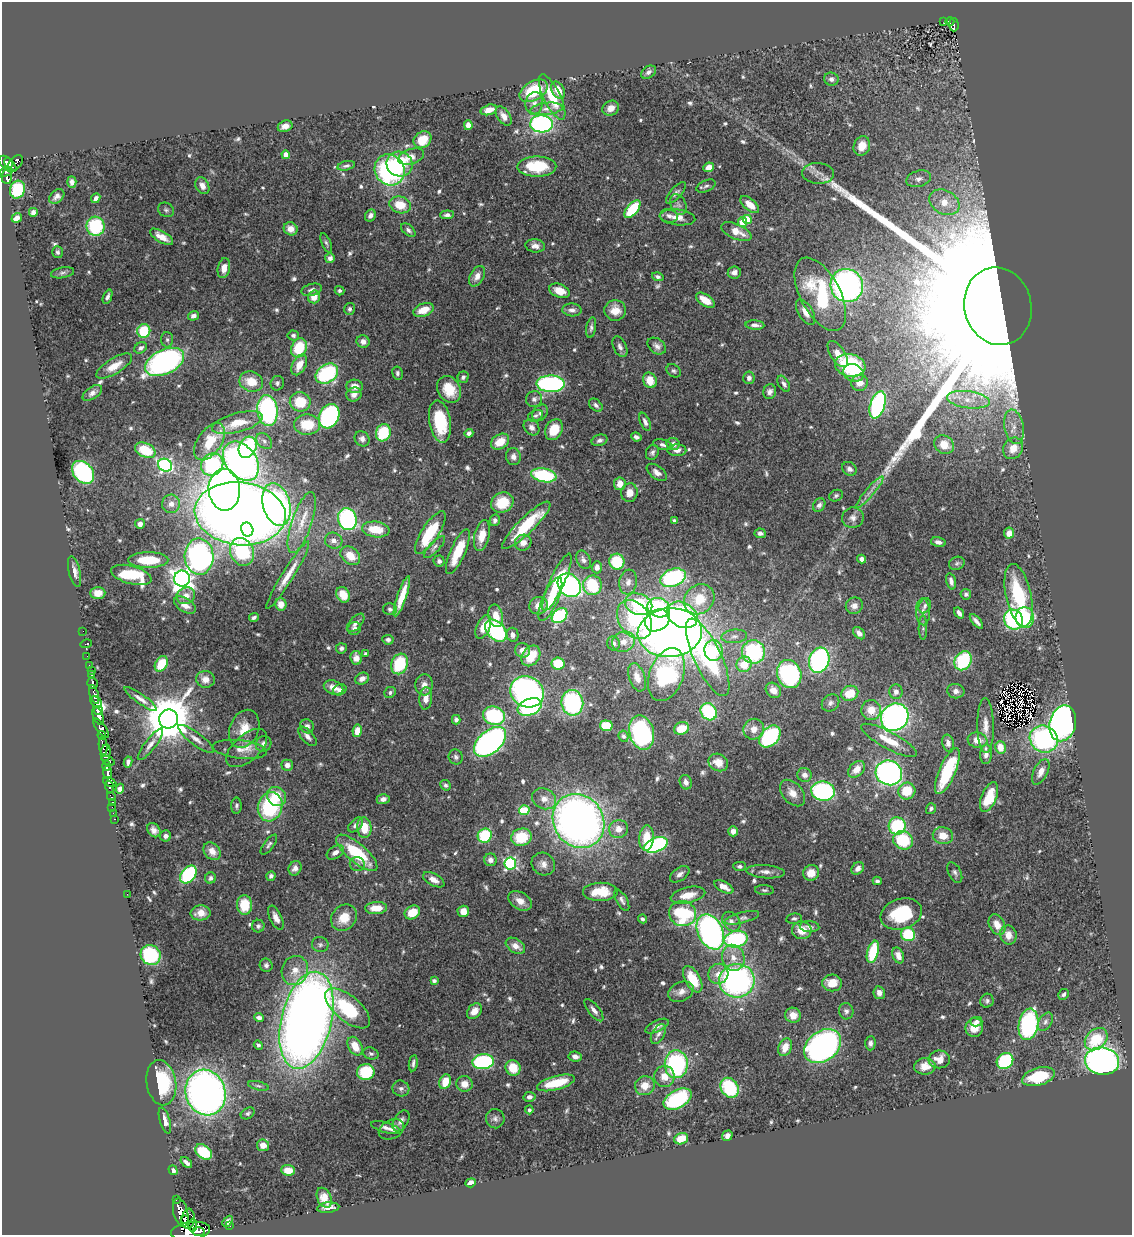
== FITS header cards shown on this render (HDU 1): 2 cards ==
NAXIS1  =                 1130
NAXIS2  =                 1233

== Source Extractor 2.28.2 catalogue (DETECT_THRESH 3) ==
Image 1130 x 1233 px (HDU 1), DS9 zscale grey, 1 PNG px = 1 image px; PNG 1134 x 1237 px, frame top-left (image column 1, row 1233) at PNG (2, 2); each listed source drawn as its Kron ellipse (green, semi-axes under 4 px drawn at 4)
Background 0.88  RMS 0.033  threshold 0.0985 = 3 sigma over >= 5 px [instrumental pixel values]
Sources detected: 688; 2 with non-positive FLUX_AUTO (blend fragments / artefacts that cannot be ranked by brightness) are neither listed nor drawn; of the other 686, the 500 brightest by FLUX_AUTO listed and drawn (186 fainter detections omitted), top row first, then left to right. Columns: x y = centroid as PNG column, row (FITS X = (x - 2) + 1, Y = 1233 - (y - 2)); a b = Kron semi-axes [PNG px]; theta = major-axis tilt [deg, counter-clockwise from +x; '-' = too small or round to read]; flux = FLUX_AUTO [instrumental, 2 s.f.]
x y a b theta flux
944 22 3 2 - 4.9
950 22 4 3 - 44
954 25 7 4 -89 87
648 72 8 5 34 8.2
831 79 7 6 - 9.1
558 90 9 6 -61 26
534 91 15 9 30 95
552 97 25 8 -64 77
534 103 11 8 77 14
611 108 8 7 - 23
546 109 16 6 6 17
489 110 8 5 16 20
504 116 11 6 -56 15
542 124 11 8 -2 470
468 125 5 4 - 16
285 126 7 5 20 13
422 140 9 7 39 36
862 146 10 8 70 30
286 155 4 4 - 32
411 157 13 7 18 17
6 162 7 5 -35 290
15 163 9 5 47 190
399 164 13 12 - 110
10 165 8 3 -51 270
346 166 9 4 12 6
537 167 19 10 1 99
709 167 5 4 - 19
390 170 16 14 -55 350
6 172 7 3 14 100
818 173 16 10 -3 18
7 177 7 5 -87 120
919 179 12 8 15 13
72 182 6 4 -88 10
202 186 9 6 -62 17
706 186 10 5 24 6.5
18 190 9 7 74 120
676 193 13 5 48 8.2
57 196 8 6 42 9.1
96 198 5 4 - 9.2
944 202 16 11 -30 45
400 205 11 8 -18 44
678 205 11 7 -65 9.1
750 205 11 5 -40 28
632 209 10 5 50 110
166 210 8 7 - 5.9
33 212 5 4 - 12
447 215 7 4 4 8.2
370 216 6 5 - 11
669 216 9 6 -11 10
677 217 18 8 -7 21
17 218 5 4 - 14
747 219 4 4 - 62
742 222 5 4 - 60
95 226 9 9 - 150
291 229 7 6 - 21
408 230 8 5 -39 7.1
736 232 16 7 -23 34
162 237 13 5 -30 24
326 243 10 4 -68 5.2
535 246 10 6 -6 12
58 252 6 5 - 5.4
330 258 5 5 - 9.1
224 268 10 6 79 24
734 272 6 6 - 11
62 273 12 5 10 6.7
477 276 11 7 62 16
658 277 6 4 -15 5.6
847 286 17 16 - 630
312 290 10 6 14 11
339 291 5 4 - 5.1
559 291 11 6 -21 32
820 294 40 20 -62 200
107 297 8 4 68 7
314 297 6 6 - 25
705 300 10 5 -33 38
998 306 39 33 -75 150000
350 309 6 5 - 5.3
423 310 10 6 19 42
572 310 9 6 -3 11
615 310 11 10 - 31
806 312 14 7 -59 22
193 316 5 4 - 11
755 325 9 4 -3 11
591 328 10 5 81 6.5
144 331 7 6 - 90
293 335 6 5 - 5.6
167 340 7 6 - 5.2
363 341 6 6 - 11
657 346 10 7 -38 10
620 347 11 6 -64 9.6
141 348 7 5 32 7.6
299 348 10 7 67 88
838 354 15 7 -57 27
164 362 21 12 25 660
299 365 11 6 63 30
850 365 15 11 -11 160
114 366 20 8 31 31
674 371 8 6 -36 5.1
397 373 7 5 -81 5.4
853 373 10 8 -26 28
327 374 12 9 33 230
463 377 6 5 - 6.4
749 378 6 5 - 9.1
650 380 8 6 -65 35
251 382 12 10 -20 41
277 383 7 6 - 6.2
860 383 8 8 - 19
551 384 14 8 -1 380
784 384 9 5 -59 7.8
355 386 8 6 -3 21
449 389 14 11 -61 55
770 392 7 6 - 9.7
92 393 11 6 34 11
354 394 8 7 - 12
534 399 8 8 - 8.9
968 400 21 8 -7 37
300 402 10 9 - 66
596 405 8 5 -41 6.6
878 405 14 7 72 360
267 411 15 10 -83 390
540 413 9 7 53 8.9
329 416 13 9 65 360
535 416 8 5 25 5
440 422 21 10 -80 98
645 422 10 4 -66 8.5
237 423 26 9 15 51
307 425 13 10 0 74
532 427 9 7 -47 13
1014 427 17 9 -78 29
554 430 11 8 61 45
383 433 8 7 - 110
469 433 4 4 - 7.2
636 437 5 4 - 7.7
362 439 8 7 - 9.7
599 440 8 5 17 7.1
264 441 9 6 -46 8.9
210 442 21 12 56 62
500 442 10 7 33 38
673 444 6 6 - 14
663 445 10 5 -16 7.3
944 445 10 9 - 30
248 447 11 8 65 260
1013 448 11 9 57 36
145 450 11 7 -25 89
677 450 9 6 0 10
652 452 8 6 65 6.7
513 457 8 7 - 11
241 461 22 15 -52 920
212 464 11 10 - 300
165 465 7 6 - 430
849 469 8 6 -39 10
83 472 13 9 -49 310
657 472 11 6 -37 13
544 475 12 7 -11 180
620 484 6 6 - 23
224 490 21 15 -87 920
870 492 20 4 49 14
629 493 9 8 - 24
836 496 7 5 25 5.1
502 503 11 10 - 60
171 504 9 9 - 14
276 505 22 13 -75 640
819 505 7 6 - 8.7
240 514 45 31 -6 3400
853 518 11 10 - 14
347 519 11 9 -71 380
495 520 6 5 - 7.9
674 521 4 4 - 5.5
302 523 32 10 71 48
140 524 5 5 - 9.4
526 525 33 8 44 120
376 529 14 8 -7 60
247 530 7 6 - 100
430 533 25 8 57 130
760 533 6 4 -5 7.4
1009 533 5 5 - 22
482 536 15 7 77 37
334 541 9 8 - 12
938 542 7 5 -12 9.6
523 543 8 8 - 18
435 547 14 5 47 8.9
242 552 14 11 -66 220
458 552 24 7 66 67
350 556 11 8 -39 42
199 557 18 14 -88 600
861 559 4 4 - 11
148 560 20 7 0 83
583 560 10 6 -64 8.9
439 561 5 5 - 7.1
617 562 8 7 - 93
957 563 8 6 26 5.5
597 567 6 5 - 12
75 571 16 5 -76 15
131 575 21 9 -15 160
288 575 39 5 58 36
673 578 13 8 21 290
182 579 8 8 - 1500
951 581 8 4 -75 10
557 582 31 7 65 100
628 582 12 9 83 15
569 585 13 10 -48 520
592 585 9 9 - 130
98 593 7 6 - 27
966 594 5 5 - 5.8
343 595 8 6 -61 38
1019 595 32 12 -78 160
186 596 9 8 - 18
402 596 21 4 71 43
550 599 23 7 66 63
699 599 16 14 43 63
281 604 6 5 - 21
639 604 14 10 -22 190
185 605 12 7 -31 20
538 606 9 8 - 22
854 606 9 8 - 14
925 606 8 5 64 6.3
659 608 11 9 -18 170
390 609 7 6 - 6.3
923 612 13 7 -88 13
959 613 6 4 -56 9.3
682 615 16 12 -29 350
496 616 11 7 -77 31
560 616 9 6 41 230
254 617 5 3 - 5.5
1025 618 10 9 - 130
634 620 21 15 -54 210
657 620 13 10 31 540
1013 620 10 9 - 250
976 621 9 3 -49 9.5
356 623 11 6 48 11
483 627 12 6 67 30
923 628 12 4 90 5.3
354 629 7 6 - 9.3
83 631 2 2 - 10
496 631 13 8 -48 290
670 633 32 24 4 1500
859 633 7 4 -47 11
513 635 7 6 - 10
734 636 13 6 5 11
388 640 6 5 - 6.5
623 642 11 10 - 24
613 643 7 6 - 10
86 644 6 3 15 8.3
341 648 5 5 - 6.2
523 650 8 7 - 17
713 651 10 9 - 93
753 652 11 11 - 230
365 654 4 3 - 7.5
87 656 2 2 - 10
531 656 11 8 55 63
708 657 42 13 -65 450
356 658 7 5 -80 15
819 660 13 10 72 390
963 661 10 8 57 150
161 664 8 6 59 58
399 664 10 8 69 110
558 664 6 6 - 90
744 664 8 7 - 49
89 665 3 2 - 20
92 670 2 2 - 9.3
789 674 14 12 -68 280
91 675 3 3 - 76
666 675 27 17 70 450
637 677 15 8 -71 27
205 679 9 8 - 20
362 679 7 5 26 13
93 683 5 5 - 190
424 685 10 9 - 16
333 687 10 6 -20 22
340 690 7 5 26 9.1
773 690 8 7 - 19
956 691 8 7 - 12
390 692 6 5 - 5.6
527 692 17 15 -27 700
896 692 7 6 - 11
850 693 9 7 25 48
94 694 10 4 -72 720
426 698 11 6 85 22
141 699 19 5 -35 14
96 702 6 4 -44 240
572 703 13 11 -82 300
830 703 9 8 - 8.3
530 707 12 8 21 290
99 710 5 4 - 620
871 710 10 10 - 33
709 712 9 7 -53 160
98 716 9 5 -70 1600
494 716 11 9 -13 190
895 717 14 13 - 920
168 719 9 9 - 13000
456 720 5 4 - 6.1
1063 723 18 13 77 790
307 726 7 6 - 9.3
606 726 6 5 - 83
986 726 27 8 -89 28
101 728 11 4 -53 480
682 728 8 6 18 44
244 729 20 14 67 46
754 729 11 10 - 22
357 731 6 4 81 30
642 732 17 12 -76 450
102 735 4 3 - 170
307 736 12 6 -48 11
623 736 6 4 -64 6.2
770 736 12 9 48 250
196 739 22 6 -37 17
1044 739 14 13 - 320
889 740 31 8 -28 45
978 740 10 7 -9 24
490 742 19 11 40 790
948 743 8 5 -78 9.4
150 744 19 5 52 14
264 744 8 7 - 9.3
103 746 9 4 -83 420
1000 747 6 5 - 36
247 748 25 13 42 34
240 749 27 9 -7 25
106 753 8 5 83 210
986 754 10 6 87 15
456 757 7 7 - 6.5
108 761 7 3 -20 130
128 762 6 4 80 6.8
718 762 10 8 -30 28
287 765 5 5 - 11
106 766 4 3 - 410
857 769 10 6 46 24
947 771 25 8 67 150
108 772 7 4 -89 650
1041 772 14 7 64 17
889 773 13 12 - 620
804 775 7 7 - 11
110 782 7 4 -26 280
686 782 7 6 - 10
446 785 6 5 - 5
110 787 6 3 -71 220
120 789 5 4 - 8.7
823 791 12 9 -8 300
907 791 9 8 - 57
792 793 15 10 -49 25
277 796 10 9 - 51
111 797 4 3 - 27
989 797 16 7 67 53
383 799 6 5 - 10
544 799 12 10 -23 22
112 802 3 2 - 14
236 806 8 5 -89 5.6
112 807 2 2 - 11
270 807 15 12 74 200
931 809 6 5 - 5.6
524 810 5 5 - 91
113 813 2 2 - 11
114 819 3 2 - 16
579 821 28 25 -56 1500
356 825 9 5 44 9.5
897 826 8 8 - 150
364 828 10 7 -86 46
619 829 9 9 - 24
154 830 8 6 -49 12
733 831 5 5 - 12
166 836 5 5 - 7.1
485 836 7 7 - 110
943 836 10 8 -13 31
521 837 10 8 12 79
647 838 13 7 85 48
903 840 10 9 - 98
269 845 12 5 52 6.4
656 845 12 7 22 380
212 851 10 7 -49 24
335 852 9 6 34 11
357 853 26 9 -40 130
491 860 6 6 - 10
357 864 7 7 - 6.9
510 864 6 6 - 300
543 864 12 11 - 15
740 866 6 4 0 5.7
295 868 7 6 - 12
858 868 7 5 43 13
765 872 19 6 -4 16
811 873 8 7 - 28
955 873 11 6 -62 7.5
188 874 10 7 52 210
680 874 11 6 35 10
271 876 5 4 - 6.9
211 878 5 5 - 6.2
434 880 12 6 -28 17
877 881 4 4 - 5.6
724 887 10 5 -29 17
764 890 9 5 -5 5.1
600 892 17 9 1 56
127 894 2 2 - 6.5
688 895 17 8 12 34
622 900 12 5 -60 8.5
520 901 13 8 -31 22
244 905 10 7 -87 66
376 908 11 6 3 36
463 911 6 6 - 22
412 912 8 6 32 46
201 913 10 7 4 27
683 913 13 12 - 180
901 914 21 15 18 140
276 918 13 6 -64 15
344 918 14 12 46 44
742 918 18 5 14 10
642 919 5 3 - 5.2
794 919 8 5 10 5
731 922 10 8 -52 12
997 925 11 7 -63 24
258 926 6 6 - 5.6
809 927 10 5 -4 7.6
802 930 10 9 - 37
710 932 18 12 -64 790
908 934 7 7 - 120
1008 935 9 8 - 22
736 939 11 8 10 240
320 945 8 7 - 6.8
515 946 11 6 -33 19
873 952 11 5 75 110
151 955 10 9 - 210
898 955 8 5 -68 17
733 958 13 11 -76 29
266 965 6 6 - 6.7
295 971 15 13 68 29
718 974 10 10 - 25
693 979 14 7 -60 61
434 981 4 4 - 5.2
737 981 18 16 5 590
832 983 10 8 1 40
681 992 13 9 27 16
879 993 6 5 - 12
1064 994 6 5 - 6.9
987 1001 7 6 - 5.8
347 1008 27 12 -40 130
594 1010 13 5 -52 12
474 1011 9 6 47 23
846 1011 8 7 - 7.7
793 1015 8 7 - 23
259 1017 5 4 - 8
306 1020 49 25 76 2900
976 1022 6 4 13 7.4
1045 1022 10 6 59 8.2
1028 1024 16 9 80 310
657 1026 12 5 26 12
974 1028 9 9 - 34
658 1034 11 6 59 8.4
1096 1039 13 9 42 85
870 1043 7 5 88 8.3
258 1045 5 4 - 5.4
355 1046 10 7 -62 32
823 1046 20 15 38 1000
785 1047 9 6 68 28
371 1054 8 5 -18 5.3
575 1057 7 5 -9 12
939 1059 10 9 - 26
1005 1061 9 7 43 190
1102 1061 17 13 -7 860
483 1062 11 7 5 290
413 1063 8 3 81 6.6
676 1064 14 11 88 270
925 1066 11 8 2 25
513 1068 8 7 - 49
366 1072 9 8 - 110
664 1076 10 10 - 25
1038 1077 17 9 15 110
445 1082 7 5 69 49
161 1083 23 14 -80 150
556 1083 19 7 15 75
465 1084 8 8 - 24
258 1086 10 4 -13 5.4
645 1086 10 9 - 27
401 1088 8 7 - 9.2
729 1088 10 8 -54 150
206 1093 23 20 -72 1400
529 1097 6 5 - 8.5
678 1099 15 9 29 240
529 1110 4 4 - 6.2
248 1113 7 5 32 5.2
495 1119 9 9 - 10
165 1120 13 5 -74 17
401 1121 11 7 58 12
386 1127 15 5 -16 10
391 1129 13 9 26 13
727 1136 5 5 - 9.6
681 1139 7 5 20 42
263 1145 6 6 - 18
204 1152 9 6 -38 110
186 1162 6 3 -41 9.5
173 1170 5 4 - 8.7
288 1170 7 5 -6 30
471 1183 5 4 - 19
324 1198 10 7 -65 21
176 1199 3 3 - 74
328 1208 11 5 6 12
181 1213 14 7 -77 1600
184 1219 4 3 - 110
188 1219 10 6 84 77
228 1221 6 4 48 9.2
193 1225 6 4 82 140
230 1226 2 2 - 8.5
191 1231 19 9 7 2500
198 1231 6 3 0 580
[186 fainter detections neither listed nor drawn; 2 non-positive-flux detections neither listed nor drawn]